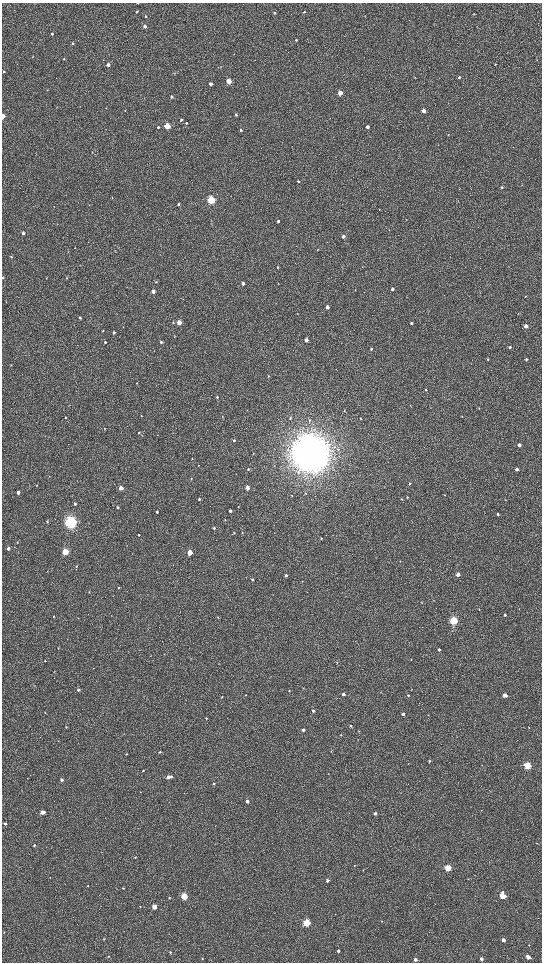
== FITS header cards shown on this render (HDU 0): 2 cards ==
NAXIS1  =                 1080 / length of data axis 1
NAXIS2  =                 1920 / length of data axis 2

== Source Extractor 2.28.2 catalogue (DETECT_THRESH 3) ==
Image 1080 x 1920 px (HDU 0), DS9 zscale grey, zoomed out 1/2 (1 PNG px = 2 x 2 image px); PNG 544 x 964 px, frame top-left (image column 1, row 1919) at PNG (2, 3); no overlay
Background 525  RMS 36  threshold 109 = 3 sigma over >= 5 px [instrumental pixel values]
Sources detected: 210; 5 cannot appear on this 1/2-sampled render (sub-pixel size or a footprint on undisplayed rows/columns) and are not listed; the other 205 listed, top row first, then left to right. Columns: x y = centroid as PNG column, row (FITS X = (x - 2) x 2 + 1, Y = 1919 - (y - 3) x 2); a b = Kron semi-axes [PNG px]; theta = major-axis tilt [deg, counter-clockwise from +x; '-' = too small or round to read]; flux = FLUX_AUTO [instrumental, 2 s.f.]
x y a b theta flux
138 3 2 2 - 6.0e+03
137 12 3 3 - 7.2e+03
304 12 3 2 - 5.7e+03
275 13 3 3 - 9.0e+03
474 14 3 3 - 4.6e+03
146 16 2 2 - 5.9e+03
145 26 3 3 - 2.4e+04
52 34 3 2 - 6.7e+03
296 40 2 2 - 6.8e+03
73 43 3 3 - 1.1e+04
33 57 3 2 - 3.0e+03
64 59 3 2 - 3.8e+03
537 60 3 2 - 2.5e+03
495 64 3 2 - 3.2e+03
108 65 3 3 - 3.2e+04
4 71 2 2 - 7.1e+03
174 73 3 2 - 3.4e+03
415 77 3 2 - 3.0e+03
459 77 3 3 - 1.2e+04
229 81 3 3 - 1.4e+05
211 84 3 3 - 2.5e+04
47 90 3 2 - 3.5e+03
340 93 3 3 - 9.8e+04
172 97 3 3 - 1.0e+04
125 110 3 2 - 3.7e+03
424 111 3 3 - 5.8e+04
236 115 3 2 - 1.2e+04
3 116 3 2 - 7.5e+04
181 120 3 3 - 1.3e+04
186 123 3 2 - 6.7e+03
167 126 3 3 - 2.7e+05
158 127 3 3 - 9.4e+03
367 127 3 3 - 3.0e+04
241 130 3 2 - 8.7e+03
298 181 3 3 - 9.0e+03
502 187 3 3 - 7.4e+03
460 189 3 2 - 2.3e+03
211 200 4 3 - 8.6e+05
178 204 3 2 - 1.0e+04
54 206 2 2 - 2.2e+03
278 221 3 2 - 9.3e+03
23 233 3 3 - 2.0e+04
343 236 3 3 - 2.7e+04
75 248 2 1 - 1.8e+03
318 250 4 2 - 4.5e+03
11 257 3 3 - 6.7e+03
277 267 3 3 - 6.1e+03
3 277 3 2 - 7.2e+03
46 278 3 2 - 2.5e+03
66 278 3 3 - 5.0e+03
156 282 3 2 - 3.9e+03
243 283 3 3 - 3.0e+04
278 284 3 2 - 2.8e+03
392 289 3 2 - 2.1e+04
153 291 3 3 - 3.6e+04
525 296 3 2 - 4.1e+03
327 307 3 2 - 2.9e+04
80 317 3 2 - 1.0e+04
179 322 3 3 - 1.1e+05
173 323 3 3 - 5.4e+03
411 323 3 3 - 1.3e+04
526 326 3 3 - 3.7e+04
103 331 3 2 - 4.1e+03
114 333 3 3 - 1.1e+04
174 337 3 2 - 3.8e+03
306 340 3 3 - 4.9e+04
105 342 3 2 - 9.4e+03
161 342 4 3 - 1.3e+04
510 347 3 3 - 1.2e+04
371 349 3 3 - 6.0e+03
488 359 3 2 - 5.0e+03
526 359 2 2 - 7.7e+03
11 365 3 2 - 3.4e+03
269 376 3 2 - 4.7e+03
137 383 2 2 - 2.7e+03
426 389 3 3 - 4.4e+03
217 397 3 3 - 8.2e+03
479 408 3 2 - 2.8e+03
344 411 2 2 - 3.1e+03
141 416 3 2 - 4.5e+03
65 417 3 2 - 5.5e+03
222 417 3 2 - 2.7e+03
290 418 3 3 - 9.3e+03
360 418 2 2 - 4.4e+03
309 420 4 3 - 5.9e+03
104 428 3 3 - 3.8e+03
139 433 3 3 - 5.6e+03
234 440 3 3 - 8.1e+03
519 445 3 2 - 2.3e+04
253 453 3 2 - 2.9e+03
310 453 14 14 - 1.9e+07
192 459 3 2 - 4.0e+03
198 465 3 2 - 4.4e+03
248 469 3 3 - 5.2e+03
516 469 3 3 - 2.9e+04
191 479 3 2 - 4.3e+03
409 483 3 3 - 5.5e+03
37 485 3 2 - 3.5e+03
121 488 3 3 - 7.2e+04
247 488 3 3 - 6.3e+04
18 492 3 2 - 3.2e+04
306 493 4 3 - 6.7e+03
444 495 3 2 - 3.7e+03
292 496 3 2 - 2.8e+03
407 497 3 3 - 5.4e+03
199 499 3 3 - 1.0e+04
402 499 3 3 - 5.0e+03
505 500 3 2 - 2.7e+03
75 504 3 2 - 1.6e+04
117 507 3 3 - 1.0e+04
238 507 3 2 - 3.2e+03
230 511 3 2 - 1.9e+04
157 512 3 3 - 1.2e+04
498 514 3 2 - 1.0e+04
225 520 3 2 - 3.6e+03
47 521 3 2 - 6.3e+03
71 522 5 4 - 2.3e+06
214 528 3 2 - 1.1e+04
234 533 3 2 - 4.0e+03
242 533 2 2 - 3.0e+03
139 535 3 2 - 5.2e+03
321 538 3 2 - 4.8e+03
17 543 3 2 - 2.8e+03
8 548 3 2 - 3.4e+04
65 552 3 3 - 4.2e+05
190 553 3 3 - 1.8e+05
400 561 2 2 - 3.1e+03
77 566 3 2 - 5.0e+03
458 574 3 3 - 6.3e+04
286 575 3 2 - 1.2e+04
252 580 3 3 - 8.2e+03
119 588 3 3 - 7.5e+03
89 592 3 2 - 2.5e+03
421 602 3 2 - 2.8e+03
479 610 3 3 - 4.2e+03
505 615 2 2 - 1.1e+04
53 616 3 2 - 3.2e+03
218 617 3 2 - 3.9e+03
453 621 4 3 - 8.4e+05
439 650 3 3 - 1.6e+04
411 659 3 2 - 3.0e+03
45 661 3 2 - 4.2e+03
337 662 3 2 - 3.7e+03
219 663 3 2 - 2.3e+03
93 668 2 2 - 2.5e+03
78 690 3 3 - 2.2e+04
289 691 3 3 - 6.4e+03
343 694 3 3 - 2.0e+04
246 695 3 2 - 3.3e+03
408 695 3 2 - 6.0e+03
505 695 3 3 - 6.7e+04
222 697 3 2 - 4.4e+03
313 711 3 2 - 1.1e+04
45 712 3 1 - 2.6e+03
403 714 3 2 - 1.7e+04
428 715 3 2 - 2.2e+03
206 718 3 2 - 5.3e+03
350 726 3 2 - 8.2e+03
66 727 2 2 - 2.6e+03
303 730 3 3 - 1.7e+04
359 731 3 2 - 2.8e+03
358 740 3 1 - 2.1e+03
331 751 3 2 - 2.9e+03
160 752 2 2 - 6.2e+03
126 754 3 2 - 3.8e+03
429 761 3 2 - 5.7e+03
527 765 3 3 - 4.5e+05
143 770 2 2 - 3.3e+03
328 774 2 2 - 2.6e+03
171 776 3 3 - 1.3e+04
168 777 3 3 - 4.2e+04
61 780 3 3 - 1.8e+04
214 783 3 2 - 1.0e+04
247 801 3 3 - 3.2e+04
43 812 3 3 - 1.0e+05
375 813 2 2 - 1.8e+04
5 824 2 2 - 1.2e+04
537 843 2 2 - 3.7e+03
34 845 3 3 - 8.5e+03
135 857 3 2 - 3.9e+03
354 865 3 2 - 3.7e+03
448 868 3 3 - 4.0e+05
363 870 3 2 - 3.6e+03
468 879 3 2 - 2.7e+03
327 880 3 2 - 1.7e+04
88 886 3 2 - 3.9e+03
123 888 3 2 - 4.8e+03
184 896 3 3 - 4.3e+05
502 896 4 3 - 2.6e+05
169 898 3 3 - 5.2e+03
140 907 3 2 - 3.3e+03
154 907 3 3 - 1.3e+05
382 921 3 2 - 4.1e+03
306 923 3 3 - 5.5e+05
4 932 3 2 - 3.0e+03
104 939 3 2 - 3.7e+03
503 940 3 3 - 2.2e+04
529 945 3 2 - 4.1e+03
338 951 3 3 - 1.1e+04
170 952 3 2 - 8.1e+03
108 956 3 2 - 4.2e+03
528 957 3 3 - 5.7e+04
202 958 3 2 - 4.4e+03
415 959 3 3 - 2.2e+04
481 959 3 3 - 2.2e+04
At the frame edge (FLAGS 8, measured only in part): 3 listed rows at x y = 138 3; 3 116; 3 277
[5 sub-pixel or undisplayed-footprint detections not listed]